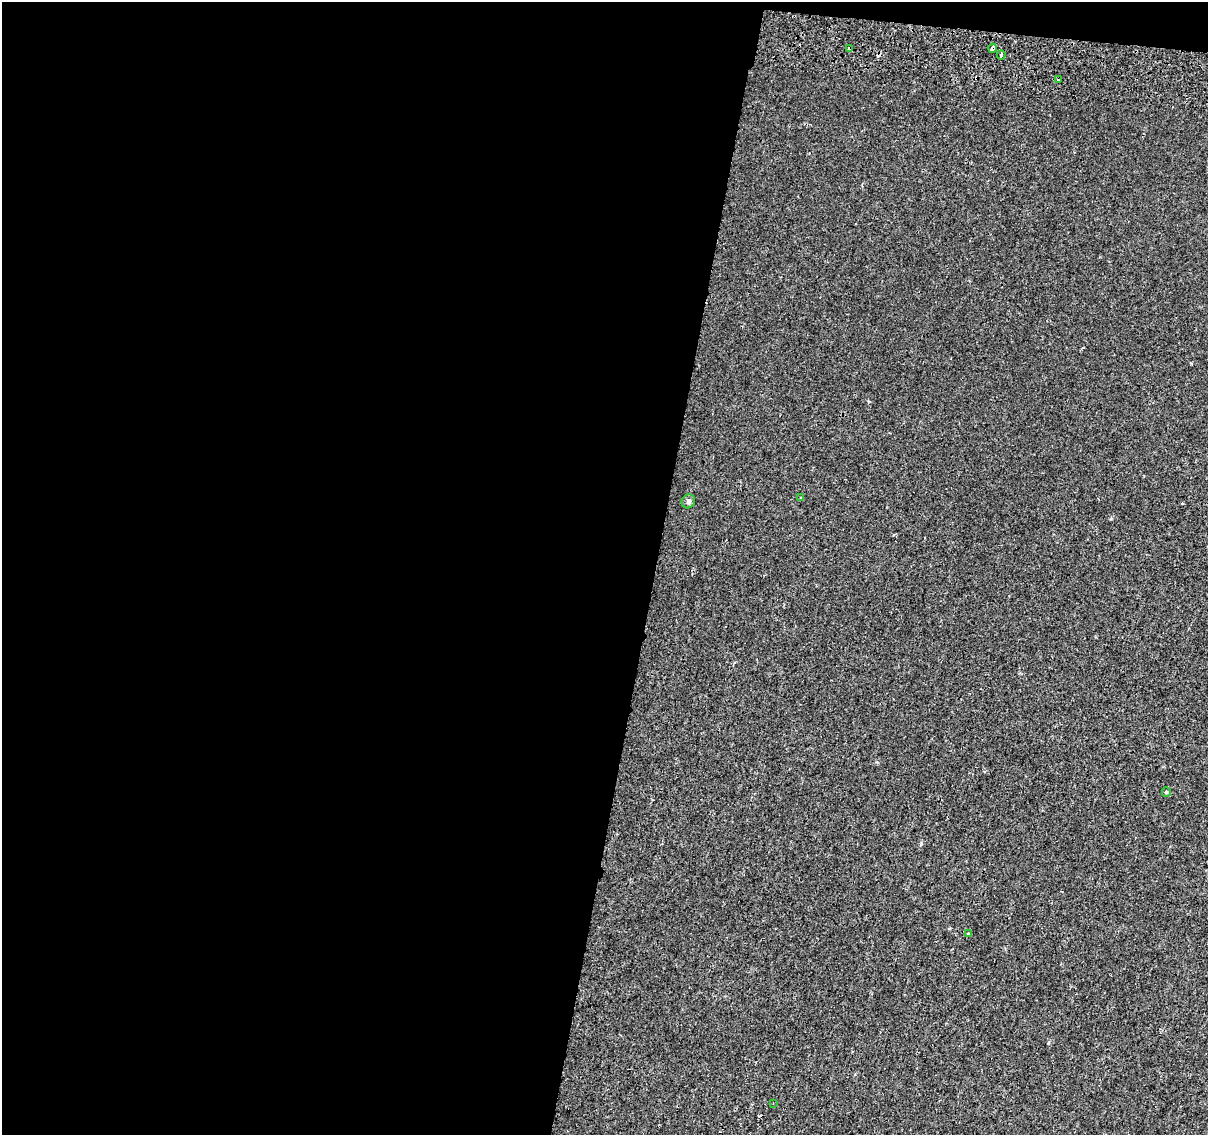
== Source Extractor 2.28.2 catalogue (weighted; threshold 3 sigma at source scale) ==
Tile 1 of 4 x 4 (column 1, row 1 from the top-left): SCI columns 25-1230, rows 3683-4815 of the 4868 x 5159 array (HDU 1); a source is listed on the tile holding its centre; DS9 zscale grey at full resolution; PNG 1210 x 1137 px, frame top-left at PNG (2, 2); each listed source drawn as its Kron ellipse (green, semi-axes under 4 px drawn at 4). Shown black and unused: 55% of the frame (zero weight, under 2 of 3 exposures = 3% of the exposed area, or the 3 px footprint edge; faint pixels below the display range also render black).
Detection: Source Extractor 2.28.2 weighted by HDU 2 'WHT'; one run over the whole footprint, this tile lists its part. Background 1.45e-04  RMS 0.0039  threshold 0.0174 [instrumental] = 3 sigma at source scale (4.5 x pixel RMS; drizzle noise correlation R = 1.50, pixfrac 1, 0.0396/0.0396 arcsec/px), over >= 5 px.
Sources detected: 11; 2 cosmic-ray / hot-pixel residue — neither listed nor drawn; the other 9 listed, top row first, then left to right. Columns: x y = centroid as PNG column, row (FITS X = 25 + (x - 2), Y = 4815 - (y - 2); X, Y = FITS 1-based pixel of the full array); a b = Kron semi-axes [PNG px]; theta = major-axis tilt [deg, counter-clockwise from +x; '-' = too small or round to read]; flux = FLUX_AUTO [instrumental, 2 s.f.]
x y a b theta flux
993 48 4 3 - 5.1
849 49 4 3 - 1.9
1001 55 5 3 - 5
1059 80 4 3 - 0.66
801 498 3 3 - 0.59
688 501 7 6 - 1
1166 792 5 4 - 0.44
968 933 3 2 - 0.59
773 1103 2 2 - 0.26
Overlapping masked pixels (flux is a lower limit): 2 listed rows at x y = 993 48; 849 49